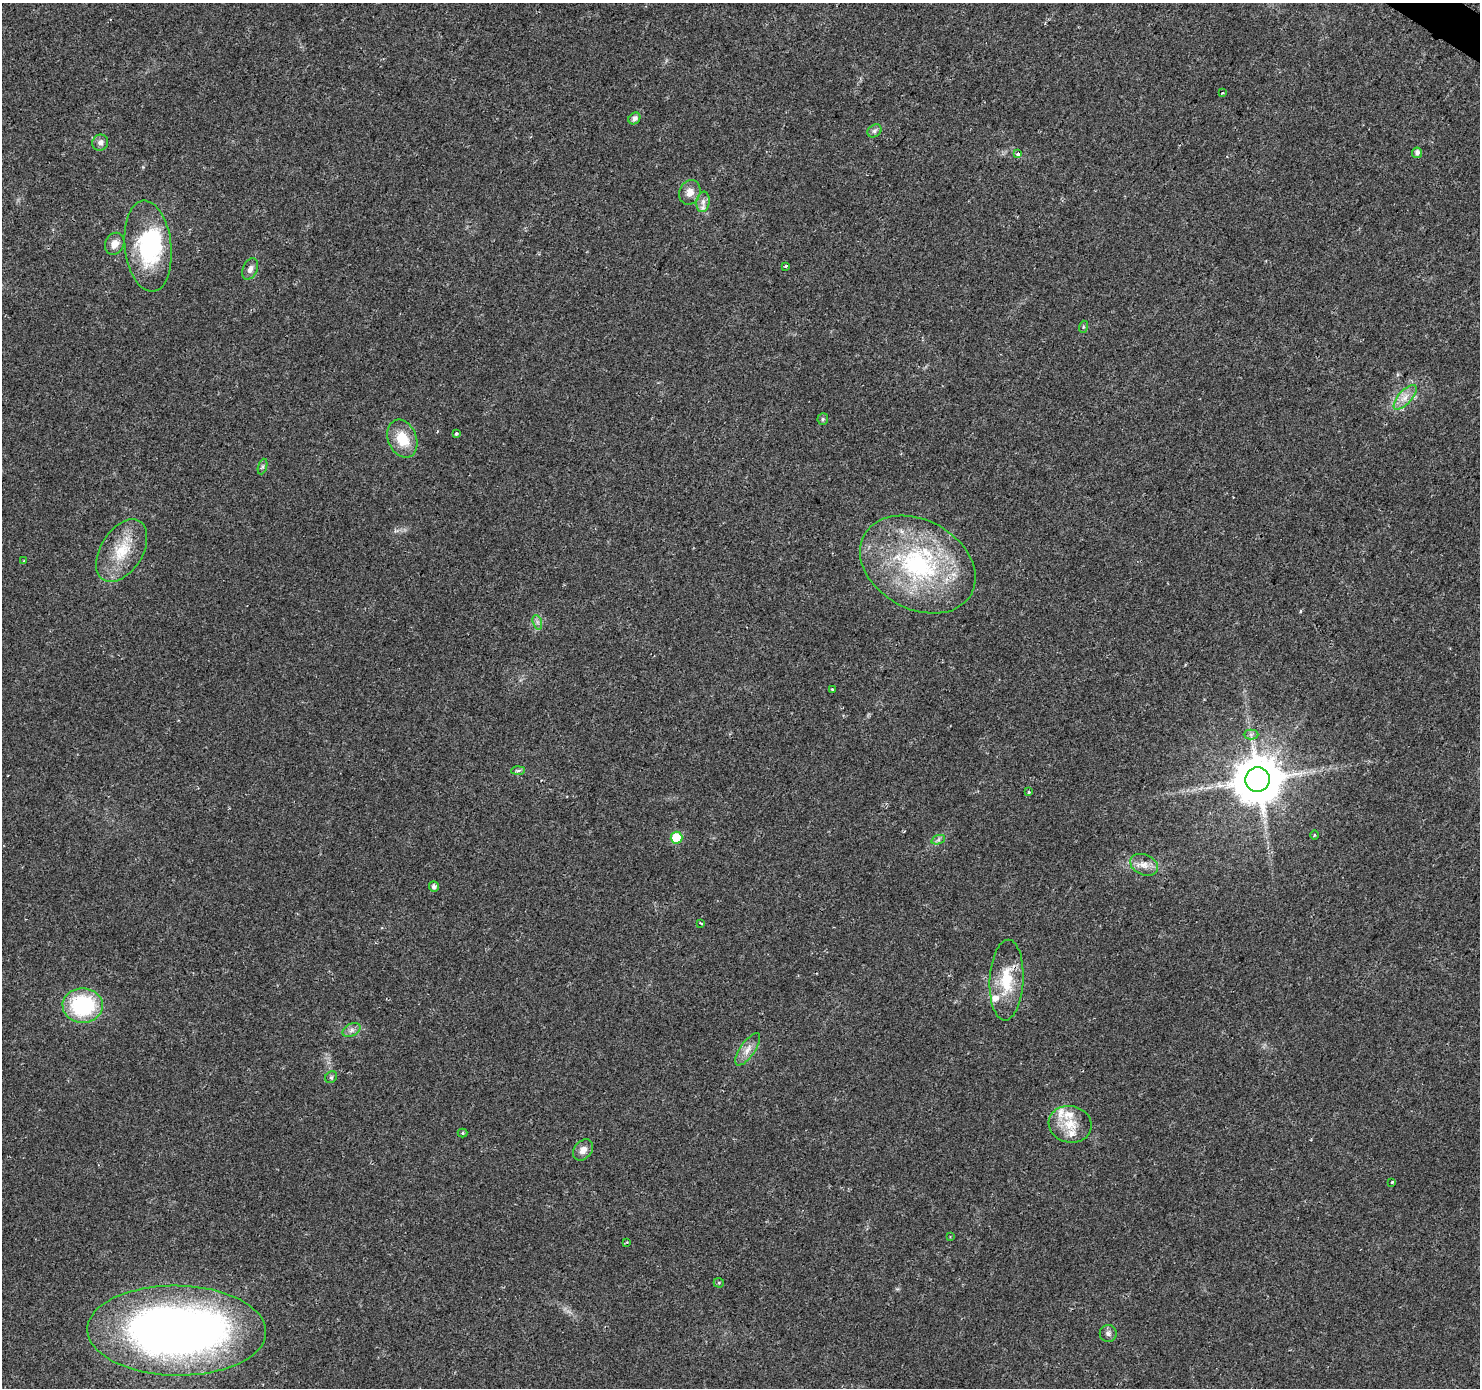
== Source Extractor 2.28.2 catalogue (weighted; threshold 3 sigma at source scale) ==
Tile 10 of 4 x 4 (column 2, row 3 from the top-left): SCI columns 1496-2973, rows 1646-3031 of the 5936 x 5993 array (HDU 1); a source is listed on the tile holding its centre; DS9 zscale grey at full resolution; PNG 1482 x 1390 px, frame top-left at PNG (2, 3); each listed source drawn as its Kron ellipse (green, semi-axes under 4 px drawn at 4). Shown black and unused: <1% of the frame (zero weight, under 2 of 3 exposures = <1% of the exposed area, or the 3 px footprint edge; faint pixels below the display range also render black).
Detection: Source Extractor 2.28.2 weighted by HDU 2 'WHT'; one run over the whole footprint, this tile lists its part. Background 0.0372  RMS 0.0044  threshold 0.0198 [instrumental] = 3 sigma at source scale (4.5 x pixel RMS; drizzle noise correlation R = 1.50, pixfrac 1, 0.0396/0.0396 arcsec/px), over >= 5 px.
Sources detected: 51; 1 inside a brighter object's white glare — neither listed nor drawn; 3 inside a brighter listed object's ellipse — not listed separately; the other 47 listed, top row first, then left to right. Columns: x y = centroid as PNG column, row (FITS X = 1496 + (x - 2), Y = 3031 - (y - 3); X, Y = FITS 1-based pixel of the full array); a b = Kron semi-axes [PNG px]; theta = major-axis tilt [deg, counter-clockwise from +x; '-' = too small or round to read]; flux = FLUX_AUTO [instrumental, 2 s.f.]
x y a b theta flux
1222 93 4 2 - 0.35
634 118 6 5 - 1.8
874 131 7 6 - 1.2
100 143 8 7 - 1.9
1417 153 5 5 - 1.9
1018 154 3 3 - 2.8
690 192 12 10 66 3.6
703 202 10 6 82 2.2
115 244 11 9 64 3.7
148 246 45 23 -83 40
785 266 3 3 - 2.3
250 269 11 7 65 2.1
1083 327 6 4 72 0.59
1405 397 15 6 48 3.9
823 419 6 5 - 0.74
456 433 4 3 - 0.69
402 439 20 14 -67 11
263 466 8 3 71 0.77
122 551 34 21 58 16
24 561 4 3 - 0.38
918 564 61 44 -29 73
537 622 7 4 -71 1.1
832 689 3 3 - 0.67
1251 735 7 5 0 1
518 771 7 4 2 0.76
1257 780 12 12 - 2100
1029 792 3 3 - 0.61
1315 835 4 3 - 0.41
676 838 6 6 - 22
938 840 7 4 19 0.95
1144 865 14 10 -23 4.1
434 887 5 5 - 1.6
700 923 3 2 - 0.81
1007 980 40 17 87 17
83 1005 20 17 1 41
351 1030 9 6 28 1.7
748 1049 19 7 55 3.6
331 1077 6 5 - 0.72
1070 1124 21 18 -13 10
462 1133 5 4 - 0.53
583 1150 12 8 49 3.2
1391 1183 3 3 - 1.5
950 1237 3 3 - 0.42
627 1242 3 3 - 0.34
719 1283 5 5 - 0.57
177 1331 89 45 -1 330
1108 1333 8 8 - 1.6
Isophote crosses this tile's border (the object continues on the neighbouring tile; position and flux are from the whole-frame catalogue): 1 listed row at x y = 177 1331